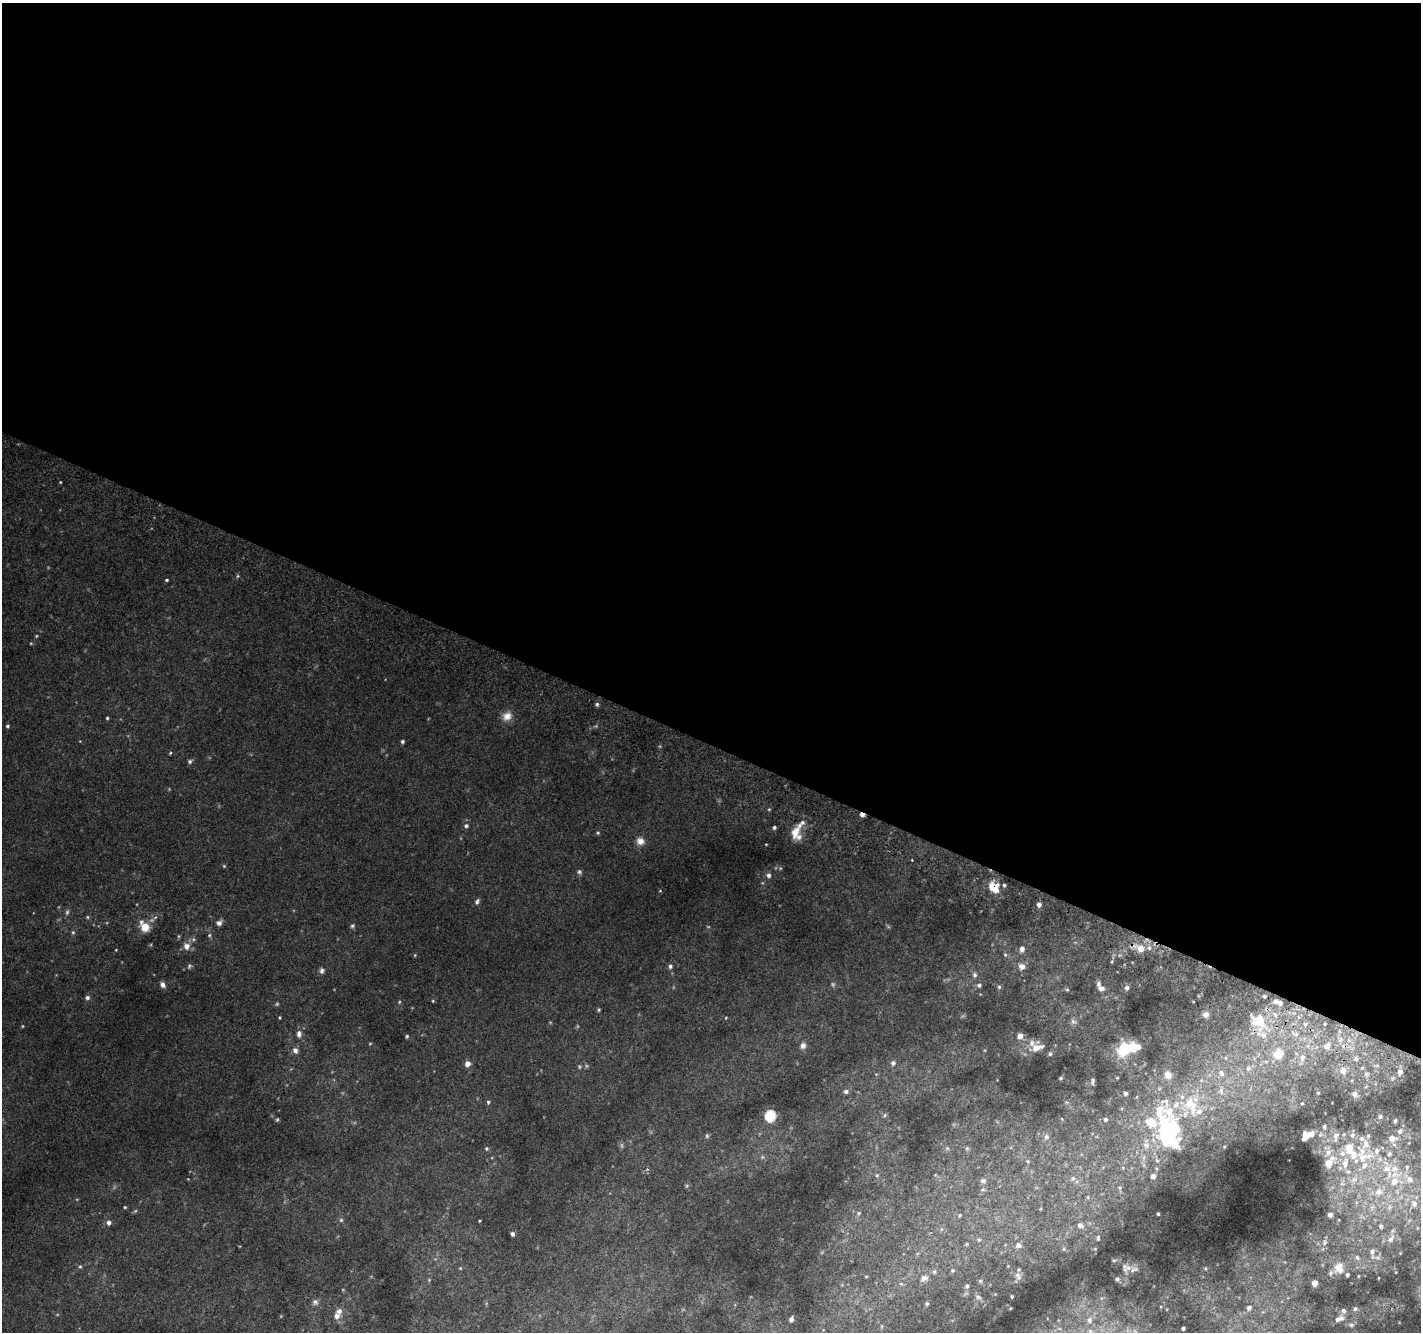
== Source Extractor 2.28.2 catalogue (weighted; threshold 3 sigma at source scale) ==
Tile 3 of 4 x 4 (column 3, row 1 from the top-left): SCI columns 2868-4286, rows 4298-5627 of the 5725 x 5871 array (HDU 1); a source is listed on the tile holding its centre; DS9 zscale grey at full resolution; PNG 1423 x 1334 px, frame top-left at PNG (2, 3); no overlay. Shown black and unused: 56% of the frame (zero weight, under 2 of 3 exposures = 2% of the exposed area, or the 3 px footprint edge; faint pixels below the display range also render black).
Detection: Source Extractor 2.28.2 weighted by HDU 2 'WHT'; one run over the whole footprint, this tile lists its part. Background 0.088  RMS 0.014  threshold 0.0628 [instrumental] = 3 sigma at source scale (4.5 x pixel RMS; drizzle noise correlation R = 1.50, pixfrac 1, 0.0396/0.0396 arcsec/px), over >= 5 px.
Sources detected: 212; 7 too faint to see at this stretch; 6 inside a brighter object's white glare — not listed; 25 inside a brighter listed object's ellipse — not listed separately; the other 174 listed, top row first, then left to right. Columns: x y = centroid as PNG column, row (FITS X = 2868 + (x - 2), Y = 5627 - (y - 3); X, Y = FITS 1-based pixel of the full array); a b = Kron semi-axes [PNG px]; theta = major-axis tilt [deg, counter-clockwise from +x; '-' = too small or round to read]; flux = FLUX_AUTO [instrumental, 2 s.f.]
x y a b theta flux
167 580 4 3 - 1.6
597 704 6 5 - 2.4
507 716 13 11 31 12
107 718 3 3 - 1.6
7 726 4 4 - 2.4
402 741 4 4 - 2.5
170 753 4 3 - 1.2
190 761 6 5 - 2.7
862 814 5 3 - 6.6
466 826 6 5 - 3
774 827 4 4 - 2.6
795 832 16 8 64 18
598 833 5 4 - 1.5
640 841 10 9 - 9.2
912 860 2 2 - 1.1
224 866 5 4 - 1.4
579 872 6 6 - 2.6
769 875 6 5 - 3.7
1004 885 4 4 - 2
992 887 11 8 35 18
477 901 8 5 67 3.1
1039 905 5 4 - 5.3
88 917 5 4 - 1.6
219 923 6 6 - 5.6
352 926 6 5 - 2.2
145 927 7 7 - 24
73 932 5 5 - 1.8
209 935 5 5 - 1.9
187 946 8 7 - 9.4
1141 948 7 7 - 14
1149 948 7 6 - 4
1022 949 5 5 - 6.1
415 955 5 3 - 1.1
1005 955 5 5 - 1.6
189 966 7 5 69 2.2
670 966 6 5 - 3
1022 966 7 7 - 7.3
322 971 7 6 - 3.7
975 975 6 6 - 3.2
162 985 6 5 - 6.1
979 985 5 5 - 3.1
999 987 5 5 - 1.9
1101 988 8 6 -11 5.2
1127 988 5 5 - 4.5
1067 990 5 4 - 1.6
1264 996 4 2 - 1.4
87 997 5 5 - 3.5
433 1001 4 3 - 1.2
1276 1001 6 5 - 3.2
599 1010 5 3 - 1.5
1206 1014 8 7 - 6.2
1275 1015 6 4 72 2.2
1260 1020 20 11 -64 25
1073 1021 8 6 -40 3.9
1305 1024 5 4 - 2
299 1034 9 6 89 6.1
407 1036 4 4 - 1.7
1020 1036 5 5 - 8.9
803 1046 8 7 - 5.1
1327 1046 9 7 33 7.2
1037 1047 16 8 15 13
1136 1047 16 10 2 20
295 1050 7 6 - 5.7
1124 1050 11 9 72 46
1050 1054 5 4 - 2.5
1278 1054 13 12 - 21
1302 1057 12 7 78 7.3
1226 1058 6 3 -72 1.6
1356 1059 6 5 - 3.1
893 1063 6 5 - 3.8
467 1064 5 5 - 9.1
1248 1068 7 7 - 4.7
1343 1070 10 8 -89 8.9
1400 1072 10 7 79 5.5
1221 1073 10 7 -51 6.7
1168 1075 10 9 - 7.7
1061 1078 4 3 - 1.8
1117 1078 4 3 - 0.96
1092 1081 8 5 78 3.1
846 1091 6 6 - 3
1221 1091 8 4 -90 3.5
1318 1093 4 3 - 1.1
1126 1094 4 4 - 2.9
1355 1094 7 6 - 5.9
488 1102 4 4 - 1.9
1302 1103 4 3 - 1.2
1190 1104 23 13 -61 36
1169 1111 23 16 -67 32
770 1115 6 5 - 120
885 1115 6 5 - 2.3
1380 1117 6 5 - 2.4
1105 1119 5 5 - 2.7
277 1120 5 5 - 1.7
1395 1121 4 4 - 2.2
1152 1123 20 12 -28 24
1324 1126 5 4 - 1.9
1173 1129 17 10 -79 61
1400 1131 6 5 - 3.3
1352 1135 7 6 - 4.3
707 1136 6 5 - 2
1305 1136 7 5 64 16
1336 1136 11 6 83 6.9
1046 1137 7 6 - 3.6
1392 1138 9 7 -6 8.8
1365 1144 14 10 79 12
1146 1145 10 8 -43 7.2
967 1148 5 4 - 1.7
1349 1148 10 7 -89 19
486 1149 5 5 - 2
1377 1151 8 7 - 6.7
1328 1152 9 7 40 7
1389 1154 7 6 - 2.9
1362 1157 13 12 - 20
1157 1160 5 5 - 2.4
1028 1161 5 4 - 1.6
1329 1163 11 7 52 19
1345 1163 16 9 83 16
1407 1167 6 5 - 2.4
1387 1168 12 10 -28 14
877 1175 5 5 - 1.9
1153 1176 6 6 - 5.9
1073 1178 7 5 89 2.7
1354 1179 9 6 20 6.2
1410 1179 8 8 - 7.2
983 1181 8 6 31 3.1
1394 1181 12 10 62 17
1120 1188 6 4 -72 2
1379 1192 12 11 - 14
1414 1204 8 6 -78 5.4
125 1207 4 3 - 1.2
859 1213 5 5 - 2.1
1158 1214 3 3 - 1.7
960 1215 5 3 - 1.3
1330 1215 5 5 - 4.7
341 1220 5 5 - 2.2
479 1221 3 2 - 1.1
109 1223 6 5 - 4.1
1080 1225 7 6 - 4.9
1381 1226 6 5 - 3.1
512 1234 4 3 - 3.9
1098 1237 6 5 - 2.2
1391 1239 11 7 57 6.5
979 1240 5 4 - 1.6
1325 1242 8 6 73 4
1018 1245 7 7 - 4
1372 1252 8 6 85 4.6
1357 1257 8 6 -73 3.4
1114 1260 6 3 18 1.5
80 1266 5 3 - 1.6
1128 1268 14 9 33 9.5
1339 1268 14 11 -53 16
952 1270 6 5 - 2
934 1272 6 5 - 2.2
1018 1275 10 7 -60 4.6
866 1276 5 3 - 1
924 1278 11 8 19 7.4
1117 1279 5 5 - 2.2
980 1281 5 4 - 1.7
1314 1283 5 4 - 14
967 1286 5 4 - 2.4
1012 1296 3 2 - 1.3
978 1297 6 5 - 2.4
315 1302 8 8 - 4.4
927 1304 5 4 - 1.8
1249 1308 7 6 - 4.1
1355 1309 5 5 - 2.1
1344 1311 7 6 - 3.6
336 1316 7 6 - 6.9
1341 1318 8 7 - 4.5
791 1319 5 4 - 4.2
1089 1320 9 7 90 4.7
1351 1325 6 5 - 2.5
882 1326 6 3 71 1.5
1183 1328 3 3 - 2.6
Overlapping masked pixels (flux is a lower limit): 2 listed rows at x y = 862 814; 992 887
Unlisted compact peaks at least as high as the median listed source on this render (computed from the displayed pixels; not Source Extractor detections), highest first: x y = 1224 1147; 279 1017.